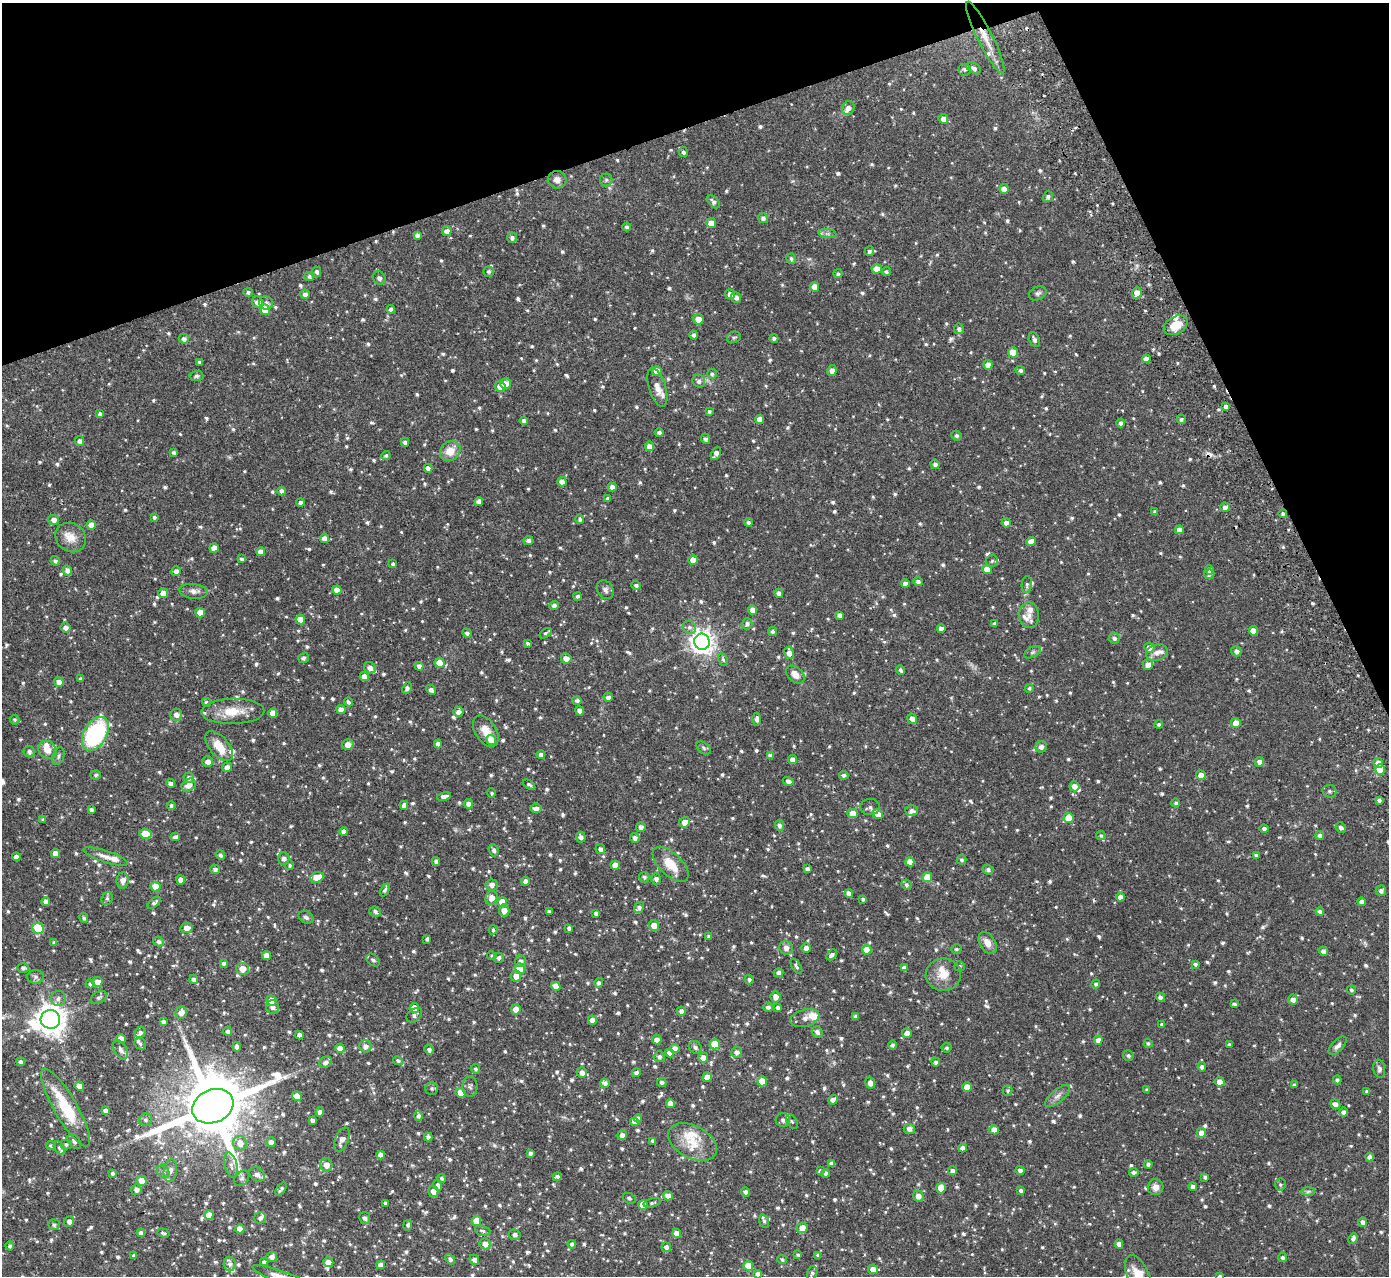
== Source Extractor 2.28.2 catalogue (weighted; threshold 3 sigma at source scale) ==
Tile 3 of 4 x 4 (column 3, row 1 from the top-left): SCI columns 2829-4215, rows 4005-5278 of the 5655 x 5589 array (HDU 1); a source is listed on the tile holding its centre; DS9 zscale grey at full resolution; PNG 1391 x 1278 px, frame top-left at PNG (2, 3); each listed source drawn as its Kron ellipse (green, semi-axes under 4 px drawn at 4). Shown black and unused: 18% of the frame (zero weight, under 2 of 3 exposures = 3% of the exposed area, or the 3 px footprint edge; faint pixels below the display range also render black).
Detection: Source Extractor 2.28.2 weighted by HDU 2 'WHT'; one run over the whole footprint, this tile lists its part. Background 0.0647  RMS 0.0053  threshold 0.0241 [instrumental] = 3 sigma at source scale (4.5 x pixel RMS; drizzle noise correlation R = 1.50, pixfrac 1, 0.05/0.05 arcsec/px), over >= 5 px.
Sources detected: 1149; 5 cosmic-ray / hot-pixel residue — neither listed nor drawn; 34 inside a brighter listed object's ellipse — not listed separately; of the other 1110, all 500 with FLUX_AUTO >= 0.951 (the completeness limit of this list) listed and drawn (610 fainter detections not listed), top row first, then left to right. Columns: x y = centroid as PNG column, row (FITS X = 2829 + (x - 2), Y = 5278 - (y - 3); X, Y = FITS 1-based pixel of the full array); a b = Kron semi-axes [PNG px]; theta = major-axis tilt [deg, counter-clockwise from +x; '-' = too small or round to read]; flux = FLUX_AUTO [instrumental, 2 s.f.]
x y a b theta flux
985 38 40 7 -63 9.1
974 68 8 5 -32 1.8
965 69 6 6 - 1.4
848 108 7 6 - 2.7
943 119 5 5 - 3.2
683 152 5 4 - 1.3
557 180 9 8 - 2.9
606 180 6 6 - 1.1
1004 189 5 4 - 4.1
1048 197 5 4 - 1.4
713 202 8 4 -45 1.7
763 218 5 5 - 1.8
711 223 5 5 - 5.7
627 227 4 4 - 1.2
447 231 5 5 - 2.6
827 234 9 4 -8 1.3
417 235 4 4 - 2
512 238 5 5 - 1.4
869 251 5 4 - 1.1
791 259 5 4 - 1
877 269 5 5 - 4.3
488 271 5 5 - 1.1
317 272 5 4 - 1.5
886 272 4 4 - 0.97
838 274 4 4 - 1.1
309 277 5 4 - 1.2
379 278 7 6 - 1.4
814 287 5 4 - 5
248 292 4 4 - 1.1
1038 293 9 6 26 1.4
1137 293 6 5 - 4.5
305 294 4 4 - 1.8
730 294 5 4 - 2.7
736 297 5 5 - 1.7
258 302 6 5 - 2.4
266 303 7 6 - 1.9
391 309 4 4 - 1.6
265 310 5 5 - 7.4
698 319 5 5 - 4.7
1176 325 13 8 30 8.6
959 329 5 5 - 1.4
694 335 4 4 - 1.4
734 337 7 5 21 1
774 338 4 4 - 1.3
184 339 5 5 - 1.8
1034 339 8 5 -65 1.9
1013 352 5 5 - 8.1
1146 359 4 4 - 2.9
199 362 4 4 - 1.1
988 365 5 4 - 3.6
1020 370 5 4 - 1.3
657 371 5 5 - 5.5
832 371 5 4 - 2.8
712 374 5 4 - 1.1
196 376 7 5 2 1
699 381 7 6 - 1.7
505 384 5 5 - 5.8
500 386 5 5 - 4.4
657 387 20 8 -73 4.6
1226 406 4 4 - 1.7
709 411 3 3 - 0.95
100 414 4 4 - 1.3
760 419 4 4 - 4
1181 419 4 4 - 1.1
524 421 4 4 - 1.8
1121 423 4 4 - 1.5
659 433 4 4 - 1.4
956 436 5 5 - 1
705 439 5 4 - 1.5
79 441 5 4 - 1.7
405 442 4 4 - 1.4
649 446 5 4 - 4.1
450 451 11 9 45 6.8
174 452 4 3 - 1.2
716 453 7 4 60 2.7
386 456 5 4 - 1.1
935 464 5 4 - 1.4
428 468 4 4 - 2.2
562 482 5 4 - 2.9
612 487 4 4 - 2.7
282 491 4 4 - 1.6
607 498 4 4 - 1
479 501 4 4 - 2.5
300 502 4 4 - 1.5
1225 507 4 4 - 2
1155 512 4 4 - 1.2
1283 514 4 4 - 1.3
154 517 4 3 - 0.98
580 519 4 4 - 1.2
54 520 5 5 - 2.6
748 522 4 4 - 1.2
1006 523 5 4 - 2.1
91 525 4 4 - 4
1179 530 4 4 - 3
71 537 16 14 -36 6.4
325 538 5 4 - 3.1
528 541 5 4 - 1.6
1031 542 5 4 - 4.5
214 548 5 4 - 4.1
261 552 4 4 - 3.4
241 559 4 4 - 1.1
693 560 5 4 - 4.9
55 561 5 4 - 1.3
992 561 6 5 - 1
393 564 4 3 - 1.1
987 569 5 4 - 5.8
67 570 5 4 - 2.3
1209 570 4 4 - 2.1
176 571 5 4 - 2.1
1209 574 5 5 - 1.3
918 582 5 4 - 1.8
905 584 4 4 - 2.3
1027 584 8 5 85 1.1
636 585 5 4 - 1.3
337 590 5 4 - 2.8
605 590 10 8 -54 1.8
194 591 14 7 -6 2.7
163 593 5 5 - 4.2
779 593 4 4 - 2
578 596 4 4 - 1.2
554 605 4 4 - 1.7
753 610 4 4 - 3.6
200 613 5 4 - 5.3
839 615 4 4 - 1.8
1029 615 13 10 -88 3.4
300 620 5 4 - 4.9
994 623 4 3 - 0.99
747 624 6 5 - 1.4
689 627 7 6 - 1.7
65 628 5 5 - 2.1
941 629 4 4 - 2.4
772 631 4 4 - 1.1
1253 631 5 4 - 4.9
467 633 5 4 - 1.3
546 633 7 4 36 1
1114 638 5 5 - 1.6
702 642 8 7 - 400
527 643 3 3 - 0.96
1149 648 5 5 - 3.3
1236 651 5 5 - 1.9
1033 652 9 5 27 1.2
1157 652 11 8 17 2.8
789 653 6 4 -81 3.3
303 658 5 4 - 1.3
566 658 5 5 - 3.3
723 660 6 4 -63 0.95
440 663 5 5 - 7.9
1148 664 5 5 - 3.3
419 666 4 4 - 2.2
370 668 6 5 - 2.9
901 670 5 3 - 1.1
795 675 11 7 -42 4.6
364 676 4 4 - 2.9
81 679 4 3 - 1.2
59 682 4 4 - 3
407 688 6 4 63 2.1
1029 688 4 4 - 1.1
431 690 5 4 - 1.9
608 697 4 4 - 1.8
577 701 4 4 - 1.4
206 702 4 4 - 1
348 702 4 3 - 1.3
341 710 4 4 - 3.4
233 711 31 12 1 11
580 711 5 4 - 2.2
458 712 5 5 - 2.5
273 713 4 4 - 4.6
176 715 6 6 - 2.3
757 719 6 4 88 1.8
912 719 5 5 - 3
15 720 5 5 - 0.95
1236 723 5 5 - 5.4
1159 724 4 4 - 0.96
486 731 17 10 -58 6
95 734 18 11 60 60
491 740 5 5 - 6.3
438 744 4 4 - 2.5
348 745 6 5 - 4.2
219 746 18 9 -49 7.9
1041 747 6 5 - 2.1
704 748 8 5 -38 1.1
47 750 10 8 -43 4.8
29 752 6 5 - 1.5
541 755 4 4 - 2.2
770 755 4 4 - 1.8
58 756 9 5 71 1.3
792 759 4 4 - 2.7
208 762 5 5 - 2.4
1259 762 5 4 - 1.9
1378 763 5 4 - 2.7
227 767 5 4 - 2.9
1380 770 5 5 - 8.7
96 775 5 4 - 1.1
844 775 4 4 - 1.5
1201 775 5 5 - 3.3
189 778 5 5 - 1.9
788 781 5 4 - 2.1
171 783 4 4 - 1.8
188 785 7 6 - 4.1
529 785 6 3 -30 0.95
1074 786 5 5 - 3.2
1330 791 7 6 - 1.5
492 793 4 4 - 0.99
444 796 7 4 11 2.2
1379 800 4 3 - 1.3
1176 803 4 4 - 0.95
468 804 5 4 - 2.2
404 805 4 4 - 2.2
171 806 4 4 - 0.97
870 807 10 8 2 1.6
536 808 5 5 - 2.4
91 810 4 4 - 1.7
911 811 6 5 - 1.9
852 813 5 4 - 6.1
878 814 5 4 - 5.3
1068 818 5 5 - 7.5
43 820 4 3 - 1.1
685 822 5 5 - 4.2
779 825 5 4 - 1.7
641 827 5 4 - 2.1
1341 827 5 4 - 1.6
1264 829 4 4 - 1.7
344 831 4 4 - 2.2
145 834 6 5 - 8.9
1101 836 5 4 - 1
1320 836 4 4 - 1.9
175 837 4 4 - 1.3
581 837 5 4 - 1.9
635 838 5 5 - 1.9
600 849 5 4 - 1.7
494 850 6 4 -71 1.4
56 853 4 4 - 3.9
220 855 5 4 - 1.3
1256 855 4 3 - 1
16 857 4 4 - 2.7
106 857 23 5 -19 3.7
284 858 6 5 - 2
961 860 5 4 - 1
436 861 4 4 - 1.7
910 862 5 4 - 4.3
671 864 22 11 -44 9.7
290 865 4 4 - 0.95
615 865 4 4 - 3.9
215 869 5 4 - 1.7
807 869 4 4 - 1.9
988 870 5 5 - 1.2
317 877 7 5 22 7.8
644 877 5 5 - 1.2
927 877 5 5 - 8.9
656 879 5 5 - 1.9
123 880 8 6 85 3.5
181 880 4 4 - 2.7
525 881 4 4 - 2.2
492 885 6 5 - 2.1
906 885 5 5 - 1.1
156 886 5 5 - 8.8
385 890 7 4 62 1
1381 891 5 5 - 1.6
849 893 4 4 - 2.2
1120 897 4 4 - 2.9
107 898 7 5 69 1
492 898 7 6 - 3.9
863 899 4 3 - 1
46 901 4 4 - 2.1
502 902 5 5 - 7.7
1361 902 4 4 - 2.3
154 903 8 4 41 1.3
639 907 6 4 53 1.6
504 910 6 5 - 3.3
549 911 4 3 - 1.3
1320 911 4 4 - 1.7
375 912 6 5 - 1.4
596 913 4 4 - 1.5
306 917 8 6 -30 1.4
84 918 5 4 - 0.99
654 925 5 5 - 5.1
38 928 6 5 - 26
187 928 6 5 - 3.8
569 928 4 3 - 1.3
493 930 4 4 - 0.98
709 936 4 4 - 1.3
427 939 4 3 - 1.1
159 942 5 4 - 1.4
54 943 4 4 - 1.1
988 943 12 7 -59 4.7
786 948 7 6 - 2.3
806 948 5 4 - 2.4
956 949 5 5 - 1
867 950 5 4 - 4.9
1323 951 5 4 - 2.3
266 955 4 4 - 4.1
832 955 6 4 44 1.9
492 956 5 4 - 0.98
498 958 5 5 - 1.3
373 960 7 5 -42 1.3
521 961 6 5 - 1.8
224 963 4 4 - 1.4
1195 964 4 4 - 1.1
796 966 9 4 -58 1.2
959 966 5 5 - 1.1
23 968 6 5 - 1.5
904 968 4 4 - 2.5
243 969 6 6 - 7.3
520 969 5 5 - 9.9
779 973 5 4 - 1.9
943 975 18 16 0 8
516 976 5 5 - 3.5
36 977 8 6 0 1.5
194 979 4 4 - 1.8
749 980 5 4 - 1.3
97 982 5 5 - 3.8
599 983 5 4 - 1.3
90 984 4 4 - 1
1096 984 4 4 - 1.2
556 986 5 4 - 3.8
1351 990 4 4 - 0.98
99 997 9 5 30 1.4
775 997 5 5 - 2.8
1160 997 4 4 - 1.4
58 998 7 7 - 1.9
1293 999 5 5 - 2.6
271 1001 5 5 - 4.6
1235 1004 4 3 - 1.2
272 1007 7 6 - 2.6
768 1007 5 4 - 1.4
414 1008 5 4 - 5.3
778 1008 4 4 - 1.1
516 1009 5 5 - 4.5
681 1011 4 4 - 1.8
181 1013 6 5 - 4
414 1015 9 6 39 1.6
856 1016 4 4 - 1.7
805 1018 15 8 16 3.6
50 1019 9 9 - 710
592 1020 4 4 - 2.7
163 1021 4 3 - 1.3
1162 1025 4 3 - 1.1
228 1031 4 4 - 1.7
817 1032 6 5 - 1.8
140 1033 6 5 - 1.5
907 1033 5 5 - 3.2
299 1035 4 4 - 2.6
121 1039 4 4 - 3.7
657 1040 5 4 - 2.8
1098 1040 4 4 - 2.5
1148 1043 4 4 - 0.97
140 1044 6 5 - 1.1
715 1044 5 5 - 14
892 1045 4 4 - 1.2
1229 1045 4 3 - 1.1
365 1046 6 6 - 2.3
1338 1046 11 5 45 2.1
237 1047 5 4 - 1.8
695 1047 7 5 -46 1.3
340 1048 5 4 - 4.9
675 1048 5 5 - 2.9
947 1048 5 4 - 0.99
121 1050 10 6 -59 1.9
429 1050 5 4 - 1.6
737 1052 5 5 - 2
670 1053 4 4 - 2.7
1128 1056 5 5 - 1.1
659 1057 5 5 - 1.4
703 1057 5 5 - 3.7
398 1061 5 4 - 1.1
21 1062 4 4 - 1.5
326 1062 7 5 34 1.8
936 1062 4 4 - 1.4
1202 1067 4 4 - 1.8
475 1069 5 4 - 1
1379 1069 9 6 -80 1.4
582 1073 5 5 - 2.4
636 1073 4 4 - 1.5
707 1077 4 4 - 4.8
1337 1080 4 4 - 1.2
762 1081 5 5 - 7.6
662 1082 4 4 - 1.4
1220 1082 5 4 - 5
605 1083 5 4 - 1.9
870 1083 6 4 -62 2.9
1294 1085 4 3 - 1
79 1086 5 4 - 3
470 1086 10 7 90 1.5
967 1087 4 4 - 4.9
432 1088 6 6 - 1.1
1147 1090 4 3 - 1.2
1008 1091 5 5 - 0.99
1367 1091 3 3 - 0.99
460 1093 5 4 - 4.8
297 1096 5 4 - 5.2
1057 1096 15 6 40 2.6
833 1100 5 4 - 2.3
670 1104 4 4 - 4.4
1335 1104 5 4 - 2.2
213 1106 21 16 24 5100
65 1107 44 11 -60 24
105 1111 4 4 - 2.1
320 1112 4 4 - 2
1344 1112 4 4 - 2.1
418 1116 5 4 - 1.3
638 1118 4 4 - 1.8
145 1120 6 6 - 1.3
312 1120 4 3 - 1.4
783 1120 7 7 - 2.1
634 1122 4 4 - 4
792 1122 8 5 -60 0.97
909 1129 5 5 - 1.9
994 1130 5 4 - 4.6
1201 1133 5 4 - 3.5
622 1135 5 4 - 2
428 1137 4 4 - 1.5
342 1140 13 6 67 3.2
74 1141 8 5 -50 1.7
653 1141 4 3 - 1.1
271 1142 5 4 - 2.4
692 1142 26 16 -28 11
240 1143 7 7 - 4.4
66 1144 5 5 - 1.1
51 1146 5 4 - 1.2
59 1148 7 5 -60 1.1
963 1148 4 4 - 3
530 1153 4 3 - 1.4
381 1155 4 4 - 3.1
1370 1157 4 4 - 1.9
832 1164 4 4 - 2.6
1148 1164 4 4 - 1.3
231 1165 13 6 -76 2.4
326 1165 7 6 - 4.2
1020 1170 4 4 - 1.7
170 1171 11 6 80 2.4
820 1171 4 3 - 0.96
953 1171 4 4 - 1.6
163 1172 7 5 -43 1.2
1134 1172 5 4 - 1.5
826 1173 4 4 - 2
112 1174 4 4 - 1
257 1174 8 6 -37 2.5
557 1177 4 4 - 1.1
1205 1177 4 3 - 1.2
242 1178 9 6 46 1.3
442 1178 5 4 - 0.96
141 1181 5 5 - 4.7
1280 1184 6 5 - 0.99
438 1185 5 4 - 1.5
1155 1187 8 8 - 3.2
1193 1187 4 4 - 1.7
941 1188 5 5 - 6.1
281 1189 7 4 53 1.3
136 1190 5 5 - 2.3
433 1191 6 5 - 2.9
1021 1191 4 4 - 1.3
745 1192 4 4 - 1.8
1308 1192 7 4 2 0.96
668 1196 5 4 - 3.1
918 1196 6 5 - 3.6
629 1198 7 5 -27 1.1
386 1203 4 3 - 1.3
652 1203 9 4 14 1.1
643 1205 5 5 - 8.4
209 1215 4 4 - 5
260 1218 6 5 - 1.3
365 1218 6 5 - 1.6
476 1221 5 5 - 5.2
764 1221 7 4 -73 1.3
69 1222 5 5 - 2.3
1363 1222 5 4 - 2.3
54 1225 6 5 - 1.3
408 1225 5 4 - 1.2
802 1228 5 5 - 5.3
240 1229 4 4 - 4.1
483 1231 8 5 -17 1.1
141 1233 4 4 - 2
163 1233 6 4 -17 0.99
677 1233 4 4 - 3.7
515 1235 6 5 - 1.4
1353 1239 5 4 - 1.5
485 1244 6 5 - 3.2
572 1244 4 4 - 1.5
1119 1244 4 4 - 2.8
10 1246 4 4 - 1.1
666 1247 5 4 - 1.8
798 1255 4 4 - 1
818 1255 4 4 - 1.2
134 1256 4 3 - 1.2
272 1257 5 5 - 2.2
1282 1257 4 4 - 1.3
450 1259 6 4 -48 1.3
782 1259 5 4 - 0.97
474 1260 5 4 - 1.7
264 1262 4 4 - 1.6
328 1262 5 5 - 3.8
230 1264 7 6 - 1.9
381 1265 4 4 - 2.7
748 1266 5 5 - 8.5
873 1269 5 5 - 3.6
812 1273 7 5 75 1.1
758 1274 4 4 - 2.4
280 1276 30 6 -20 4.7
1138 1276 22 10 -65 10
1220 1276 4 3 - 1.3
Overlapping masked pixels (flux is a lower limit): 1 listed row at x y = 985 38
Isophote crosses this tile's border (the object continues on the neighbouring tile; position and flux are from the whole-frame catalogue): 4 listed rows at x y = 758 1274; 280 1276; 1138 1276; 1220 1276